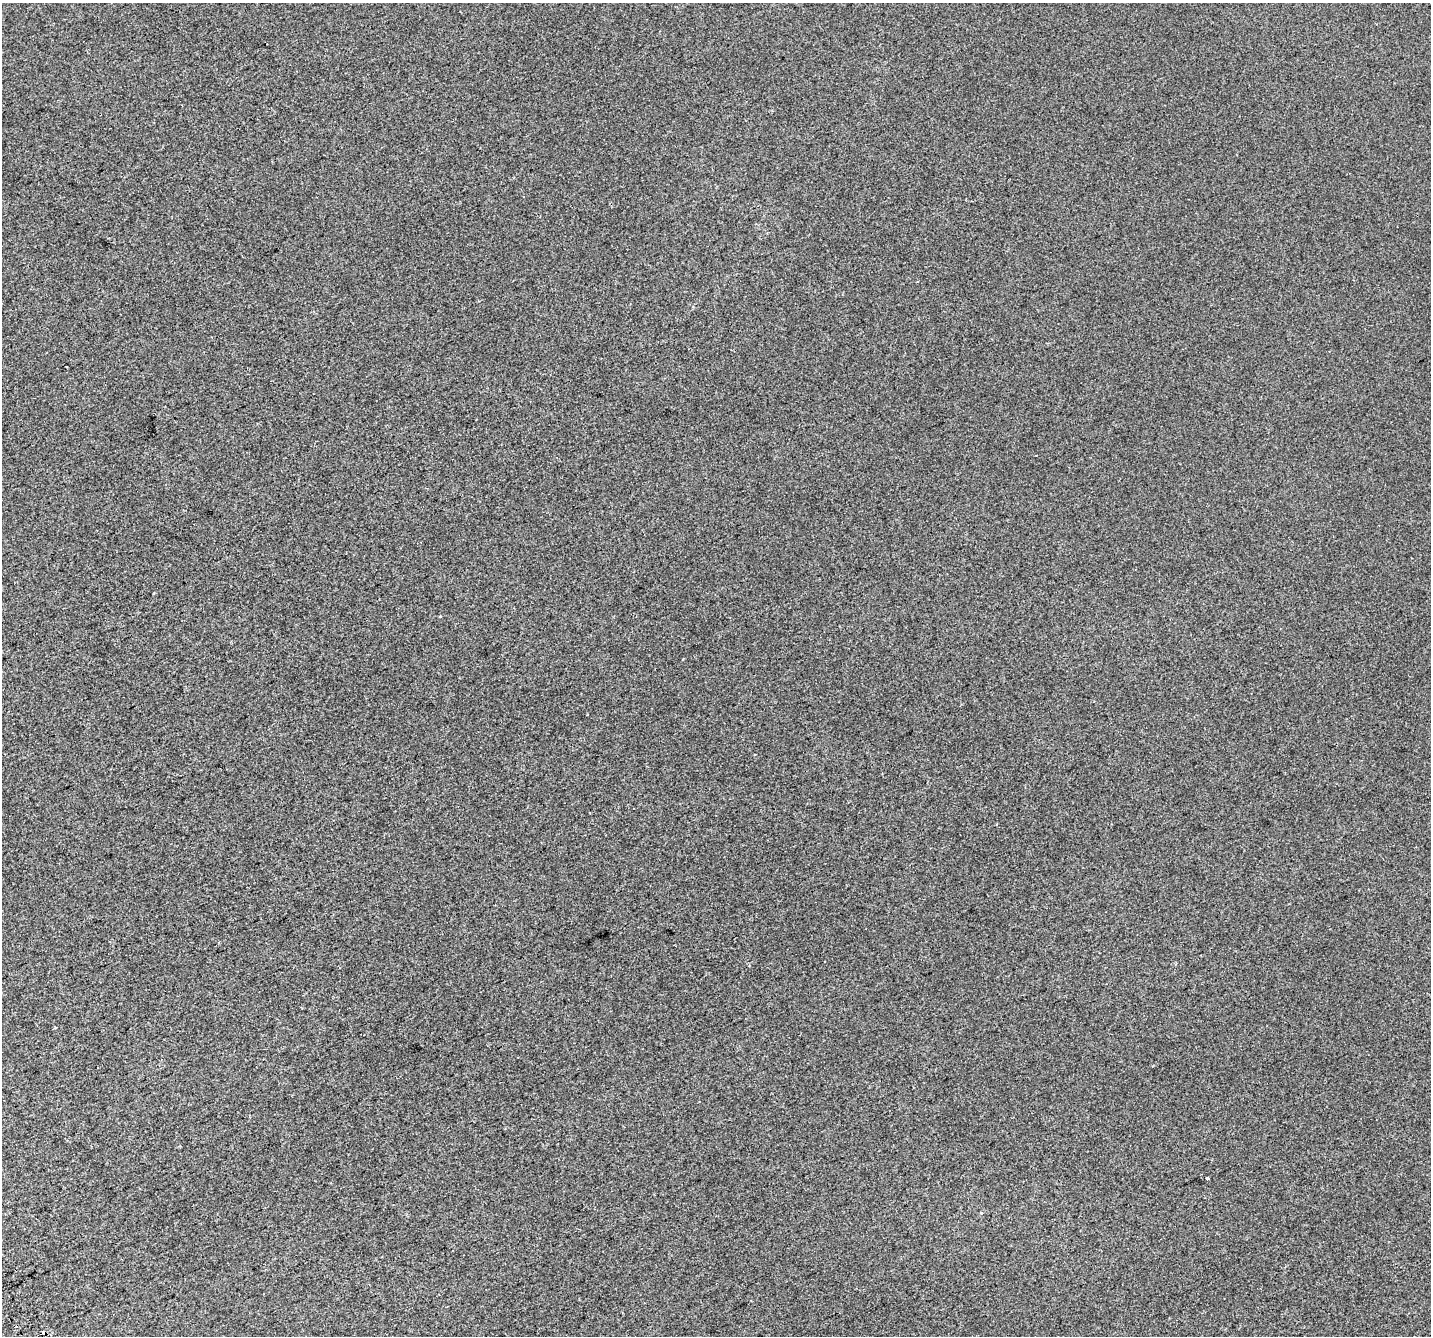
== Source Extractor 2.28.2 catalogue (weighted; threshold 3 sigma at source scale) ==
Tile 7 of 4 x 4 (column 3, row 2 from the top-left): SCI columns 2901-4329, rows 2845-4178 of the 5798 x 5630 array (HDU 1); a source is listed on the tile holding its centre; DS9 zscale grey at full resolution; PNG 1433 x 1338 px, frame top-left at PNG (2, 3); no overlay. Shown black and unused: <1% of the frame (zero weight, under 2 of 3 exposures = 2% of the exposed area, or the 3 px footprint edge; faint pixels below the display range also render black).
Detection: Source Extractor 2.28.2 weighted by HDU 2 'WHT'; one run over the whole footprint, this tile lists its part. Background 0.00565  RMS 0.0069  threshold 0.0313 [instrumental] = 3 sigma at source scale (4.5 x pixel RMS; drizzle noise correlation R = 1.50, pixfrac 1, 0.0396/0.0396 arcsec/px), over >= 5 px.
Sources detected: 7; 3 cosmic-ray / hot-pixel residue — not listed; the other 4 listed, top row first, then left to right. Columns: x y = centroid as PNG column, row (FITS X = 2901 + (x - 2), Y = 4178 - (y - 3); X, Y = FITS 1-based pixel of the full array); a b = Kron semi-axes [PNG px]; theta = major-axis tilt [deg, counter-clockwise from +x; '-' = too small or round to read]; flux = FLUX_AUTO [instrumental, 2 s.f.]
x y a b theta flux
440 616 3 3 - 1.5
55 1028 4 2 - 0.55
1208 1178 3 3 - 1.2
981 1213 4 3 - 0.81